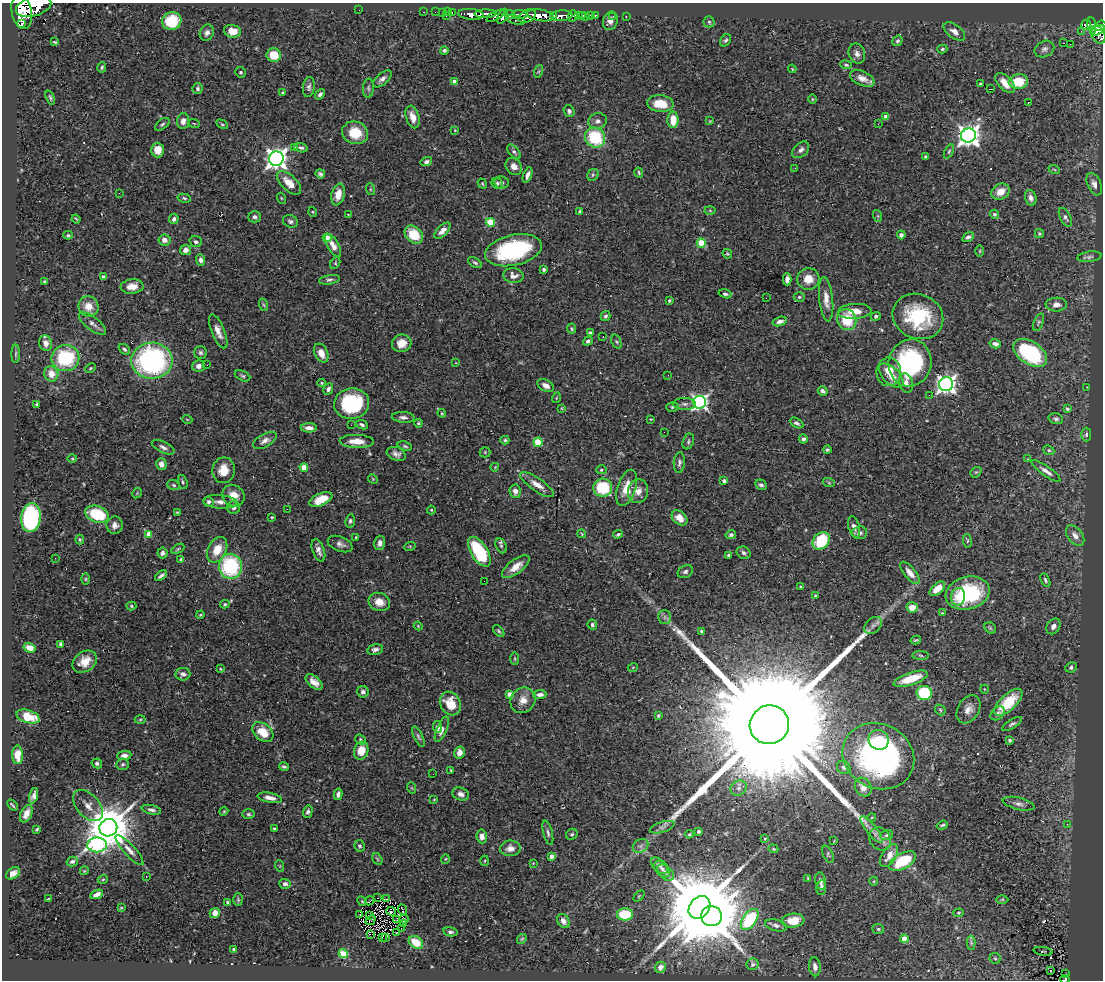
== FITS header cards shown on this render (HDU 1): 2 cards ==
NAXIS1  =                 1101
NAXIS2  =                  978

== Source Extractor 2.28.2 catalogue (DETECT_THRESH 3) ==
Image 1101 x 978 px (HDU 1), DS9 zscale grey, 1 PNG px = 1 image px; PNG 1105 x 982 px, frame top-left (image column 1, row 978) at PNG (2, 3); each listed source drawn as its Kron ellipse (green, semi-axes under 4 px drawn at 4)
Background 0.765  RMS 0.029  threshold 0.0873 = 3 sigma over >= 5 px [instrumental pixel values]
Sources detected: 484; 4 with non-positive FLUX_AUTO (blend fragments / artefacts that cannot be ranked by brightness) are neither listed nor drawn; the other 480 listed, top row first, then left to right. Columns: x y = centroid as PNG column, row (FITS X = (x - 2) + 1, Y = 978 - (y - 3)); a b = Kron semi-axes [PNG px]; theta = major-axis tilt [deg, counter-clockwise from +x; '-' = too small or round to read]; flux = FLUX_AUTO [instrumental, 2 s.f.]
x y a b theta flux
33 6 18 10 17 2300
359 10 2 2 - 70
22 12 17 10 -79 3200
424 12 3 2 - 8.9
435 12 2 2 - 5.7
442 12 2 2 - 4.8
448 12 3 2 - 5
452 12 3 2 - 11
471 14 12 5 -6 830
485 14 11 4 1 750
519 14 8 3 -2 250
509 15 5 4 - 210
540 15 14 5 -9 1200
554 15 3 3 - 110
579 15 3 3 - 12
591 15 3 3 - 20
446 16 3 2 - 35
496 16 10 4 29 260
502 16 8 4 66 320
527 16 9 6 27 590
561 16 11 5 4 610
573 16 6 4 71 120
582 16 3 3 - 55
595 16 4 3 - 17
613 16 3 2 - 2.9
626 16 3 2 - 32
586 17 2 2 - 3.5
516 20 10 4 -14 130
172 21 9 9 - 69
610 21 9 7 69 11
709 22 5 5 - 3.1
22 24 3 2 - 5900
1086 25 5 5 - 91
1092 25 8 4 -81 110
1101 26 6 5 - 200
1098 30 7 3 30 210
232 31 8 6 -11 19
954 31 12 6 -37 11
1081 31 3 2 - 3.3
207 33 8 7 - 8.2
1098 35 10 6 -62 210
726 40 7 5 53 3.6
897 41 5 4 - 4.1
55 42 4 3 - 2.1
1063 43 3 2 - 3.2
1070 44 2 2 - 2.7
942 49 5 4 - 3
1044 49 10 8 26 7.6
444 50 4 3 - 5.4
857 53 10 8 -68 9.1
274 55 7 6 - 33
846 65 6 4 -10 3
102 67 5 3 - 2.9
792 69 4 3 - 1.5
539 71 6 4 71 3.2
241 72 5 5 - 3.4
862 78 13 7 -25 17
382 79 11 5 40 8.2
455 82 4 4 - 17
1018 82 10 7 6 50
1005 83 12 7 -44 25
980 84 3 2 - 1.9
309 87 10 6 82 6.2
368 88 9 5 86 4.9
197 89 5 5 - 4.5
991 89 2 2 - 1.2
283 93 4 3 - 3.4
320 94 6 4 48 5.1
50 97 7 4 -70 3.1
812 99 4 3 - 1.5
1028 102 3 2 - 1.1
660 104 13 8 -6 42
569 111 6 5 - 6.7
413 117 11 6 -73 21
886 117 4 4 - 19
673 120 8 5 89 35
183 121 8 6 85 11
598 121 9 8 - 8.9
710 121 4 4 - 2
194 123 6 3 -20 2.1
162 124 8 5 36 4
222 124 6 4 -28 2.7
878 124 2 2 - 1.1
455 130 4 3 - 1.5
355 133 13 11 -14 46
968 136 7 7 - 1400
595 137 10 9 - 110
294 148 3 3 - 19
301 148 7 4 -16 4.9
158 150 7 6 - 21
801 150 10 6 43 7.5
949 151 7 4 63 3.3
514 152 8 5 -50 4.5
925 157 4 3 - 3.1
276 159 7 7 - 1300
426 162 6 4 16 5.1
514 167 9 7 -50 13
795 168 3 3 - 1.7
1054 169 6 3 -20 2.2
639 173 5 3 - 2.5
320 174 5 4 - 4.5
527 175 8 4 70 7.9
593 175 6 5 - 3.7
502 182 7 6 - 5.5
289 183 15 7 -44 27
482 183 5 4 - 2.3
497 183 6 5 - 3.8
1094 184 12 6 -66 11
370 189 6 4 -71 2.2
1000 192 9 7 31 22
119 193 2 2 - 13
338 195 11 6 77 23
184 198 7 4 -13 3.5
281 198 5 3 - 1.9
1031 198 8 5 -72 8.3
710 210 5 3 - 1.9
580 211 3 3 - 3.5
313 212 5 3 - 1.7
348 214 3 2 - 1.1
994 214 5 4 - 3.3
878 216 6 4 -72 2.1
255 217 6 6 - 5.5
1065 217 10 5 -62 5.5
76 219 4 2 - 1.8
174 219 5 4 - 5.7
290 221 8 6 -22 5.6
490 222 4 4 - 83
442 231 10 5 46 15
1039 234 4 4 - 2.9
68 235 5 3 - 3.2
414 235 10 7 -43 51
901 235 4 4 - 5.4
968 237 6 4 31 6.3
327 238 4 4 - 47
164 240 6 5 - 10
196 242 6 5 - 5.4
701 243 4 4 - 66
333 245 13 5 -59 15
185 250 5 5 - 13
513 250 29 15 12 240
980 251 6 3 89 2.2
727 254 5 4 - 2.2
1089 257 12 5 8 6.4
200 260 6 4 -87 6.6
335 263 6 4 63 3.1
475 263 8 4 -32 4.2
544 269 4 4 - 3.3
513 276 10 7 -5 9.7
103 277 4 3 - 4
787 279 6 4 90 14
808 279 11 10 - 26
329 280 10 4 9 5.4
45 282 3 3 - 2.4
132 286 11 7 4 19
725 294 7 4 -15 4.8
799 297 5 4 - 3.2
766 298 3 2 - 1.5
826 299 22 7 -84 19
669 301 3 3 - 2.6
264 305 6 4 -70 2.8
1056 305 11 7 2 11
88 306 10 10 - 27
855 311 17 7 4 29
606 316 5 4 - 3.8
876 316 5 4 - 4.1
918 316 26 22 -23 140
847 320 11 9 -65 65
780 321 7 4 17 7.9
1039 322 9 5 69 3.9
93 324 16 6 -38 11
571 329 5 4 - 2.9
218 331 18 6 -68 17
590 333 4 4 - 3.4
603 336 2 2 - 1.2
588 341 5 4 - 4.6
616 342 7 4 -69 3.5
46 343 8 6 -73 11
402 343 10 9 - 22
995 344 6 4 -13 9.1
124 349 6 4 -40 4
200 353 6 6 - 4.9
321 353 10 6 -64 17
1030 353 19 11 -33 200
16 354 9 4 89 3.7
65 358 14 13 - 130
152 361 20 18 0 400
456 363 3 2 - 1.1
910 363 23 21 77 260
207 365 3 2 - 1.6
199 366 6 6 - 10
90 368 5 3 - 2.4
889 372 14 12 89 31
51 374 8 7 - 23
668 375 2 2 - 0.94
242 376 8 5 -25 3.9
891 376 15 8 -44 24
322 383 4 4 - 2.1
906 383 10 7 -75 11
946 384 7 7 - 920
546 385 9 5 -27 11
1087 387 2 2 - 1
328 389 6 4 63 5.6
823 391 5 4 - 8.9
929 395 3 2 - 1.8
556 398 5 3 - 1.6
700 402 6 6 - 560
36 404 3 3 - 2.3
352 404 17 15 8 170
685 404 11 6 -1 7.1
672 407 6 4 15 3.3
562 408 3 3 - 1.7
1067 409 4 4 - 4.1
442 413 4 3 - 1.9
403 417 11 5 -5 8
187 419 5 3 - 1.5
651 419 3 2 - 1.4
1056 419 7 5 -18 4.8
418 423 4 4 - 2.6
797 423 7 4 -28 5.1
351 425 2 2 - 6.8
362 425 6 4 -24 4.3
309 428 8 4 -1 13
664 432 2 2 - 2.8
1086 435 7 5 90 4
803 439 4 4 - 6.6
505 440 4 4 - 3.1
265 441 13 6 30 11
357 441 17 6 -1 24
688 441 8 5 69 3.3
538 442 4 4 - 74
405 446 7 4 -19 3.4
163 447 12 5 -27 7.5
827 450 4 4 - 3.7
1049 450 6 4 -23 3.4
485 452 5 5 - 2.5
396 454 10 6 -20 8.9
72 458 5 3 - 2
1028 459 4 2 - 1
679 462 10 5 86 6.1
161 464 6 5 - 10
304 467 4 4 - 30
495 467 4 3 - 1.5
223 470 13 11 80 28
601 470 5 4 - 2.6
1046 471 17 5 -35 10
976 472 6 4 39 2.6
373 479 5 4 - 2.2
724 481 4 3 - 7.5
183 482 7 4 -71 3.3
829 483 6 4 -19 2.3
174 485 6 5 - 3.8
537 485 20 6 -35 20
761 485 6 5 - 5.3
603 488 9 9 - 88
627 488 19 9 72 31
515 491 7 5 -83 9.9
638 491 12 10 79 18
137 493 5 3 - 1.7
233 496 11 10 - 25
321 499 12 6 24 38
208 502 5 5 - 5.5
220 502 17 6 -4 13
234 507 6 6 - 6.8
287 509 2 2 - 22
431 510 4 4 - 1.9
177 512 3 3 - 1.6
97 514 12 8 -19 110
272 517 4 3 - 2.2
31 518 14 10 83 240
679 518 9 6 -42 22
350 521 6 5 - 4.3
115 525 9 8 - 11
854 527 11 5 -75 11
859 533 7 6 - 8.3
149 534 4 4 - 25
582 534 4 3 - 1.8
618 534 5 3 - 3.8
731 535 5 4 - 4.2
1075 536 12 7 -51 14
356 537 3 3 - 2
80 539 5 3 - 2.8
821 541 10 7 47 89
967 541 7 3 -84 2.5
380 543 7 5 75 7.5
340 544 13 7 -21 9.6
410 546 6 3 18 2.1
501 546 8 5 -65 4.7
178 549 7 3 30 2.7
217 550 13 9 63 34
318 550 12 6 -69 9.5
479 552 16 8 -58 120
163 553 5 5 - 6.3
744 553 7 6 - 6
729 555 4 3 - 6.1
55 558 2 2 - 1.4
181 559 3 3 - 2.4
230 566 12 11 - 170
516 567 16 7 37 23
685 572 8 6 29 5.3
910 573 13 5 -50 15
161 576 7 3 36 5.6
86 579 6 4 90 2.4
1045 580 7 4 -63 3.4
484 581 2 2 - 6.4
800 586 3 2 - 1.4
937 589 9 5 42 21
968 593 22 16 16 160
816 596 4 4 - 2.5
958 597 9 7 80 18
379 602 11 9 -23 22
225 604 5 3 - 2.8
131 606 5 4 - 2.7
912 607 5 5 - 26
942 613 3 3 - 2.1
200 615 4 3 - 2.3
665 617 7 6 - 5.7
592 625 5 4 - 3.9
873 625 10 7 44 7.5
418 626 4 3 - 1.8
1053 626 8 6 54 7.9
990 628 6 5 - 2.9
499 631 7 4 -47 3.1
701 631 3 3 - 2.4
916 640 5 3 - 2.6
61 644 4 3 - 5.5
30 648 6 4 -15 12
375 650 8 5 12 6.3
921 655 8 4 -2 3.3
515 659 6 3 -90 2.4
85 662 13 9 37 29
633 667 5 3 - 1.6
1071 667 6 5 - 4.7
220 669 4 3 - 1.8
183 674 7 6 - 8
911 679 18 6 18 51
314 682 10 5 -41 13
984 689 4 3 - 1.4
363 692 6 5 - 7
924 693 7 7 - 140
510 694 4 4 - 18
540 694 6 4 4 7.6
523 700 13 12 - 21
1008 702 18 8 43 65
450 704 12 10 -61 38
968 709 15 10 60 16
940 710 6 4 -47 3
998 713 8 6 44 5.2
658 716 4 3 - 2.7
28 717 12 6 -18 41
140 720 5 3 - 2.1
1012 724 11 4 31 4.9
769 725 20 19 - 190000
438 727 6 4 -83 11
442 729 13 5 67 10
263 732 12 8 -40 42
418 736 11 4 -65 4.3
361 739 6 4 -37 3.2
879 740 10 9 - 38
1010 740 4 4 - 3.7
361 751 9 7 73 33
459 753 6 5 - 12
18 755 9 5 -89 26
124 755 7 4 7 8.4
878 756 37 32 -27 580
97 763 5 4 - 4.3
122 764 6 5 - 3.6
284 767 5 3 - 3.4
844 767 7 6 - 5.6
451 770 3 2 - 2
433 774 3 2 - 1.7
863 787 10 8 -59 20
412 788 6 3 -71 1.8
739 788 8 7 - 8.1
338 794 6 4 77 6.3
461 794 8 6 -27 9.7
33 796 8 4 73 7.5
270 798 12 5 -10 13
434 800 3 2 - 1.5
1018 804 16 6 -13 9.3
12 805 6 2 -48 2.3
88 806 18 11 -48 18
151 810 10 4 -12 6.2
224 811 4 3 - 1.9
308 812 6 4 73 4.9
26 814 9 5 66 15
248 814 6 5 - 3.8
872 817 4 3 - 1.4
1067 824 3 3 - 1.2
942 825 6 3 19 2.7
662 827 13 5 17 6.8
108 828 9 8 - 9600
274 828 3 3 - 2.6
37 829 4 3 - 2.3
871 830 16 5 -52 11
698 831 3 3 - 4.2
548 833 12 4 -76 5.6
572 834 6 5 - 4
689 834 4 3 - 2.3
887 835 7 5 16 4
482 836 7 5 -84 12
765 839 4 3 - 2.4
880 839 12 10 -53 12
834 841 2 2 - 1.2
97 845 10 7 -1 270
360 846 6 5 - 4.2
641 846 8 6 35 7
510 848 10 8 2 14
773 849 5 4 - 2.2
129 850 20 5 -47 13
828 854 9 5 -66 3.4
551 856 4 4 - 14
889 856 13 7 58 20
377 859 6 4 -59 3
445 859 5 3 - 1.6
485 861 5 3 - 1.7
902 861 15 8 28 94
72 862 6 4 15 5.5
533 863 3 3 - 1.3
280 866 6 3 -72 1.8
659 866 10 6 -44 7
662 869 9 6 -48 6.3
84 871 4 3 - 1.6
13 873 8 5 33 9.5
666 873 10 6 -45 7.1
146 877 3 2 - 2.8
808 878 4 3 - 2.2
103 879 5 3 - 1.7
821 881 9 5 -79 6.4
874 881 4 3 - 1.6
285 884 5 5 - 8.4
821 888 7 4 82 5.6
97 894 7 4 24 9.2
639 896 6 4 45 1.9
49 898 3 2 - 24
378 898 2 2 - 1.4
386 899 4 2 - 1.7
1002 899 6 4 1 2.4
238 900 6 5 - 2.8
362 901 5 4 - 2.2
370 901 5 2 - 1.3
227 903 4 3 - 3.7
699 907 12 9 47 38000
121 908 4 2 - 1.6
402 910 5 2 - 0.93
391 911 5 3 - 0.43
215 913 5 5 - 12
959 913 5 4 - 2.3
360 914 2 2 - 2.2
625 914 8 6 0 69
370 916 2 2 - 0.96
711 916 10 10 - 7800
404 919 5 3 - 2.3
750 919 12 6 54 140
370 920 5 2 - 1.3
397 920 3 2 - 1.7
563 921 7 5 -56 11
793 921 11 7 6 36
404 923 3 2 - 3.2
776 925 11 5 -14 7.7
401 928 2 2 - 1.1
878 929 6 5 - 3
450 932 7 4 -10 4.1
396 933 2 2 - 0.66
370 934 2 2 - 960
382 937 2 2 - 280
386 937 4 2 - 2.6
522 939 5 4 - 2.5
904 939 4 4 - 35
416 942 8 5 -38 41
971 943 7 4 -89 3.1
234 949 3 3 - 4.5
1043 951 9 2 -7 2.1
343 954 4 4 - 91
995 958 6 5 - 3
753 964 6 5 - 5.5
660 967 6 5 - 9.4
815 967 9 6 -83 13
1051 971 2 2 - 3
1065 974 3 2 - 2.1
1065 979 5 3 - 33
At the frame edge (FLAGS 8, measured only in part): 4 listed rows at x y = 33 6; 22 12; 1101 26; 1065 979
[4 non-positive-flux detections neither listed nor drawn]